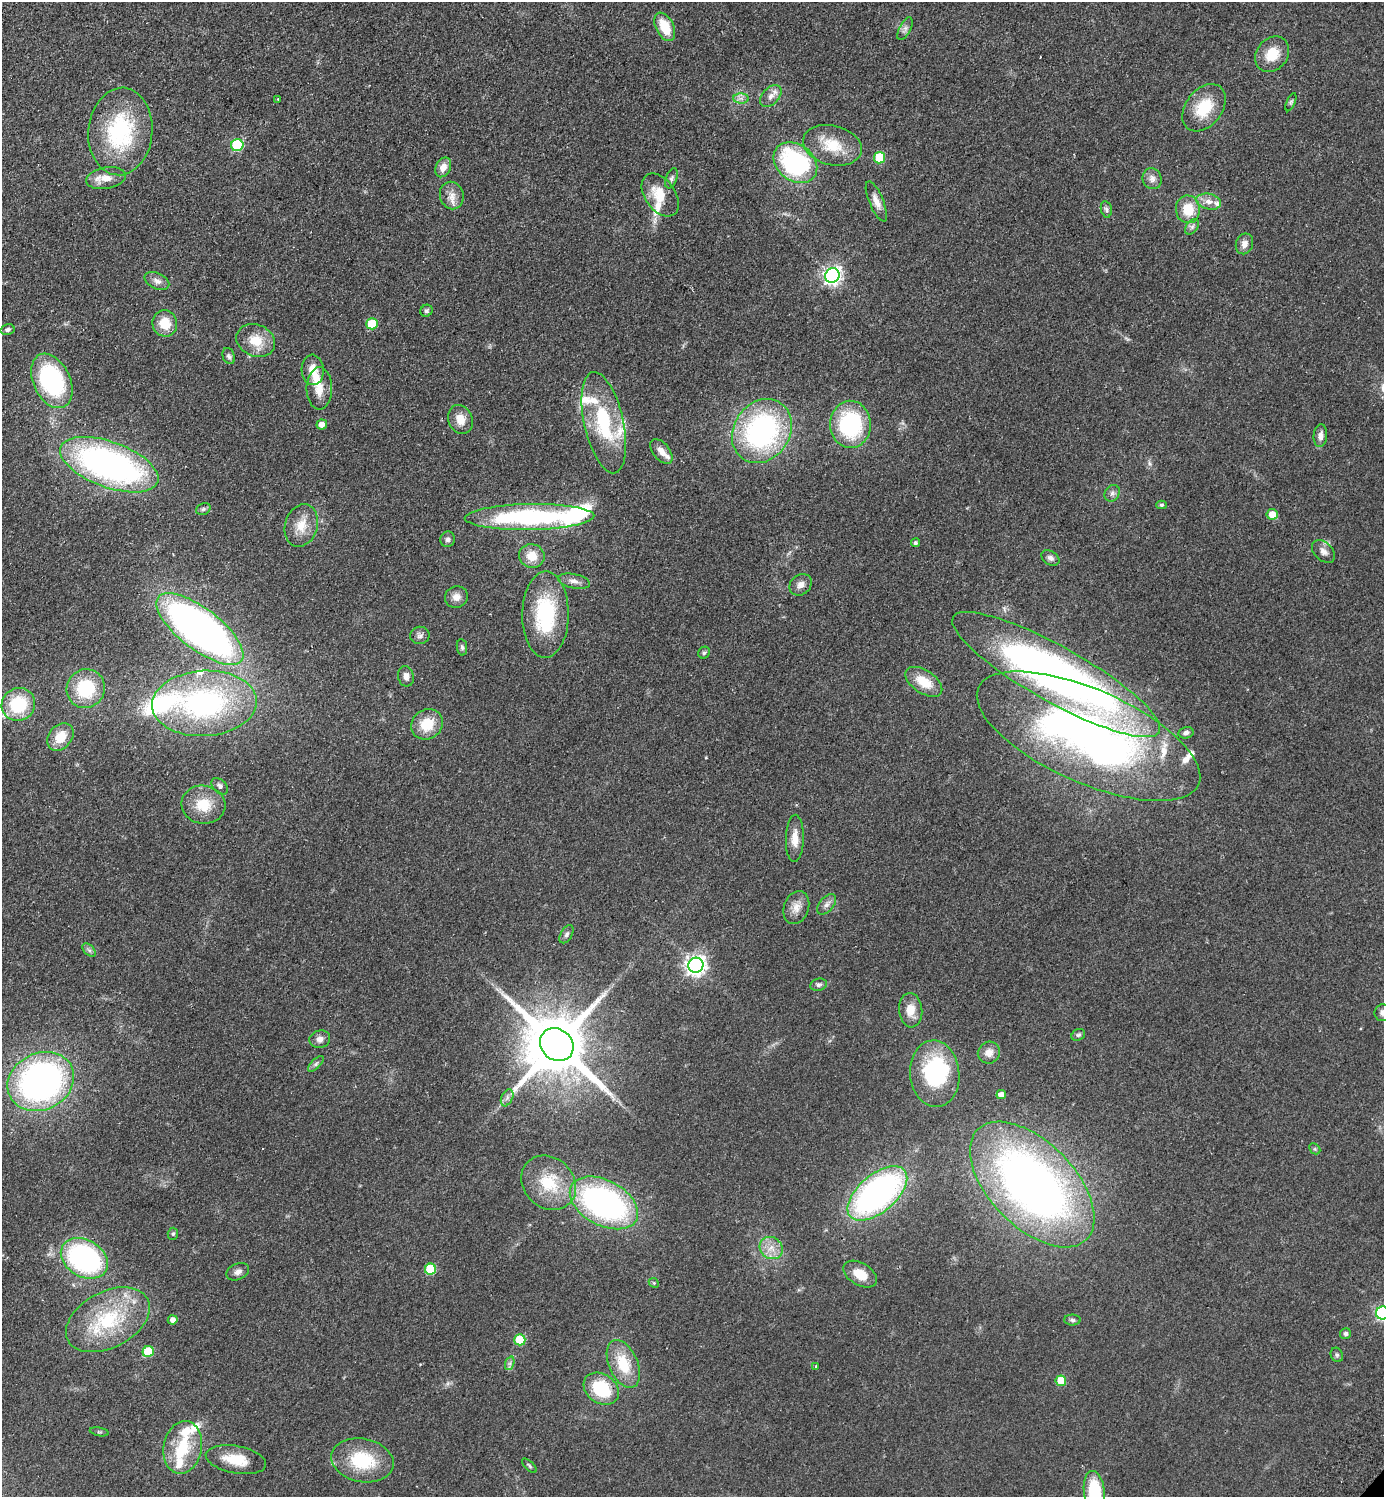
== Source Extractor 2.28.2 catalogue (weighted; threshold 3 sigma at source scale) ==
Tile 11 of 4 x 4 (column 3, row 3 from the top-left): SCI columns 3106-4487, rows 1537-3031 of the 6070 x 6064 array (HDU 1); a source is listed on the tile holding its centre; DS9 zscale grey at full resolution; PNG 1386 x 1499 px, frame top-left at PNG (2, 2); each listed source drawn as its Kron ellipse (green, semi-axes under 4 px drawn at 4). Shown black and unused: <1% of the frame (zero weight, under 2 of 3 exposures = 3% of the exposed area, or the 3 px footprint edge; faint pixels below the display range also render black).
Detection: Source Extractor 2.28.2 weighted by HDU 2 'WHT'; one run over the whole footprint, this tile lists its part. Background 0.0826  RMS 0.0081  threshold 0.0362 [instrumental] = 3 sigma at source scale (4.5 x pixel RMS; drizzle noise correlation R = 1.50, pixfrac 1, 0.05/0.05 arcsec/px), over >= 5 px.
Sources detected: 143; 2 inside a brighter object's white glare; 1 cosmic-ray / hot-pixel residue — neither listed nor drawn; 16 inside a brighter listed object's ellipse — not listed separately; the other 124 listed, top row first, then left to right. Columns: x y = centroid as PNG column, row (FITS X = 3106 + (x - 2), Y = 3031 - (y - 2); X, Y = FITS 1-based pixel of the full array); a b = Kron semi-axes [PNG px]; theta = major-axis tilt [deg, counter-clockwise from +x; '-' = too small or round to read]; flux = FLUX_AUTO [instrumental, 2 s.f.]
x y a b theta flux
665 27 15 9 -63 19
905 29 12 5 62 2.9
1272 54 19 15 50 16
771 96 13 8 47 5.3
741 98 8 5 0 2.6
278 99 3 3 - 0.89
1291 102 10 4 66 1.3
1204 108 26 18 52 27
120 131 44 32 85 79
237 145 6 6 - 63
832 145 30 19 -14 23
879 158 5 5 - 28
795 163 24 18 -37 110
443 167 10 7 63 6.8
106 178 20 10 9 10
671 178 10 5 69 2
1152 179 10 9 - 4.3
452 195 14 11 -71 7.2
660 195 24 15 -55 18
876 201 21 7 -67 6.5
1209 202 12 8 -12 5.8
1106 209 8 5 -79 2.1
1188 209 14 12 -86 19
1192 227 9 5 54 2.5
1244 244 10 8 69 4.8
832 276 7 7 - 300
157 281 13 8 -25 4.1
427 311 6 5 - 1.7
165 323 13 12 - 15
372 324 5 5 - 22
7 330 7 5 14 2.1
256 340 20 15 -22 17
229 356 8 6 -69 2
313 370 15 11 -85 9.7
52 381 29 18 -65 99
319 388 21 13 90 12
460 419 15 12 -66 9.5
604 423 52 19 -77 60
850 424 23 20 -88 76
322 425 5 5 - 5.1
762 431 34 28 55 160
1320 436 11 7 86 4.2
661 451 14 8 -51 6.2
109 465 52 23 -20 280
1112 493 9 7 54 2.7
1161 505 5 4 - 1.4
203 509 7 5 22 1.8
1272 514 5 5 - 9.8
529 517 65 13 1 130
301 525 22 16 72 15
448 539 8 7 - 2.4
915 543 4 4 - 1.7
1323 551 13 9 -43 4.4
532 556 13 11 -20 13
1050 558 10 7 -33 2.9
574 581 16 7 -12 4.7
801 585 12 9 41 5
456 597 11 10 - 5.6
545 614 43 23 90 65
200 629 52 20 -37 440
420 635 10 8 10 3
462 647 8 5 -81 1.7
704 653 6 5 - 1.7
1056 675 118 28 -29 550
406 676 10 8 -79 4.1
924 682 21 11 -34 18
86 689 19 19 - 37
204 703 52 32 3 160
18 704 17 16 - 44
427 724 16 14 37 21
1186 733 7 5 13 2.2
1089 736 120 46 -24 440
60 737 15 11 50 15
220 786 10 6 -44 2.6
203 805 22 19 -8 21
795 838 24 9 89 10
827 904 12 7 49 3.8
796 908 17 12 70 8
567 934 10 5 59 2.5
89 950 8 5 -44 2.1
696 965 8 7 - 410
819 985 8 6 16 2.1
911 1010 17 11 -85 11
1383 1013 8 8 - 3.7
1078 1035 7 5 30 1.6
320 1039 10 8 16 4
557 1045 18 15 -41 7200
989 1053 11 10 - 6.5
316 1064 10 4 45 2
935 1074 33 24 -85 74
41 1081 34 28 26 300
1001 1095 5 4 - 6.1
507 1098 9 5 66 2.5
1315 1149 6 4 -45 1.1
549 1183 29 25 -44 30
1032 1184 77 42 -45 520
877 1193 36 18 40 270
604 1203 37 22 -28 210
173 1234 6 5 - 1.3
771 1248 12 10 -37 8.3
84 1258 25 18 -31 150
430 1269 5 5 - 43
238 1272 12 8 25 4.1
860 1274 18 11 -31 14
654 1283 5 4 - 1
1382 1313 6 6 - 130
108 1320 45 28 28 59
173 1320 5 4 - 3.9
1072 1320 8 5 -2 1.8
1345 1334 5 5 - 1.8
520 1340 5 5 - 34
148 1351 6 5 - 29
1337 1355 7 6 - 1.6
510 1363 7 4 72 1.9
623 1364 25 14 -66 27
816 1367 3 3 - 1.7
1061 1381 5 5 - 21
601 1389 19 14 -35 37
99 1432 9 3 -10 1.1
183 1447 26 19 79 29
236 1460 30 13 -11 19
362 1460 31 21 -12 42
529 1466 9 4 -44 1.4
1094 1492 21 10 -82 38
Isophote crosses this tile's border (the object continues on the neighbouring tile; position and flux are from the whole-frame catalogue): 3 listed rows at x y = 1383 1013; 1382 1313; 1094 1492